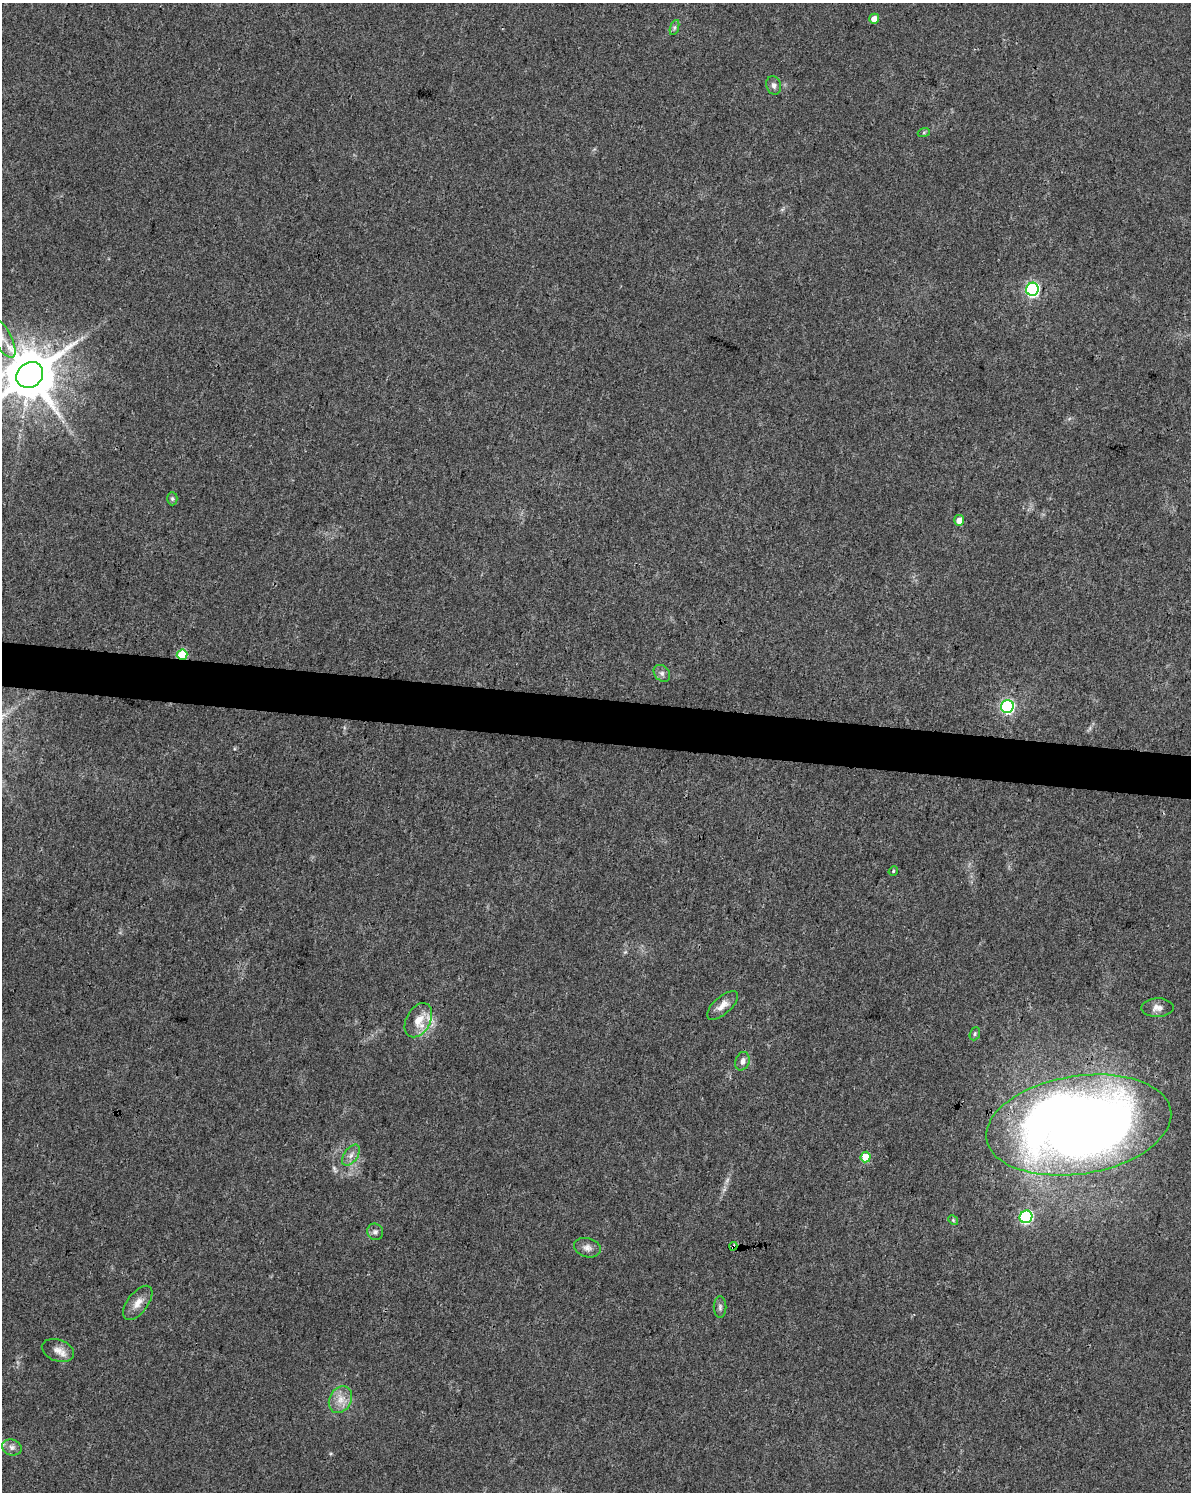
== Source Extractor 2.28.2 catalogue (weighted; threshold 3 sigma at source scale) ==
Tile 6 of 4 x 3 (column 2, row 2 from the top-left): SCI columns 1199-2387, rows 1776-3265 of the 4766 x 4982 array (HDU 1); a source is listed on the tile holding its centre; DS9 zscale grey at full resolution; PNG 1193 x 1494 px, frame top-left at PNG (2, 3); each listed source drawn as its Kron ellipse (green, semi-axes under 4 px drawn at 4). Shown black and unused: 3% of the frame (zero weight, under 3 of 4 exposures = <1% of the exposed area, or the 3 px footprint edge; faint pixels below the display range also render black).
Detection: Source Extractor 2.28.2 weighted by HDU 2 'WHT'; one run over the whole footprint, this tile lists its part. Background 0.0281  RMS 0.0032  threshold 0.0146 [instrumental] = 3 sigma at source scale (4.5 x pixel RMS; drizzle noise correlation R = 1.50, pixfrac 1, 0.0396/0.0396 arcsec/px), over >= 5 px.
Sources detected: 33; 1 inside a brighter object's white glare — neither listed nor drawn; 1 inside a brighter listed object's ellipse — not listed separately; the other 31 listed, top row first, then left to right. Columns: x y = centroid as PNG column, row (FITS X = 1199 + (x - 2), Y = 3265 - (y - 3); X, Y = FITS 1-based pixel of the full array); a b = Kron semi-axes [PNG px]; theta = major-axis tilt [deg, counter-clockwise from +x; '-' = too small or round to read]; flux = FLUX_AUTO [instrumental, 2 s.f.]
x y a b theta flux
874 19 5 5 - 2.8
674 28 8 3 71 0.61
774 85 9 7 -72 1.4
924 132 6 4 20 0.48
1032 289 6 6 - 59
2 337 23 8 -60 4.1
30 375 14 12 38 2000
172 499 6 5 - 0.61
959 520 5 5 - 3.3
182 655 5 5 - 16
662 673 9 7 -45 1.2
1007 706 6 6 - 55
893 871 5 4 - 0.38
722 1005 19 8 42 2.9
1157 1008 16 9 1 2.3
418 1020 18 12 62 5.2
975 1034 7 5 69 0.58
742 1061 9 7 72 1.5
1079 1125 93 49 9 460
351 1155 12 7 55 1.8
866 1157 5 5 - 8.3
1026 1217 6 6 - 50
953 1220 5 4 - 0.42
375 1232 8 8 - 1.1
733 1246 4 3 - 0.96
587 1248 14 9 -16 2
138 1303 20 10 52 3.3
720 1307 11 6 90 0.97
58 1350 16 10 -19 3
340 1400 14 11 62 3.7
12 1447 10 8 -16 1.5
Overlapping masked pixels (flux is a lower limit): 2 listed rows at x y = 182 655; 733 1246
Isophote crosses this tile's border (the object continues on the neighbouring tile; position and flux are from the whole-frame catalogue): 2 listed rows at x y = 2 337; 30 375